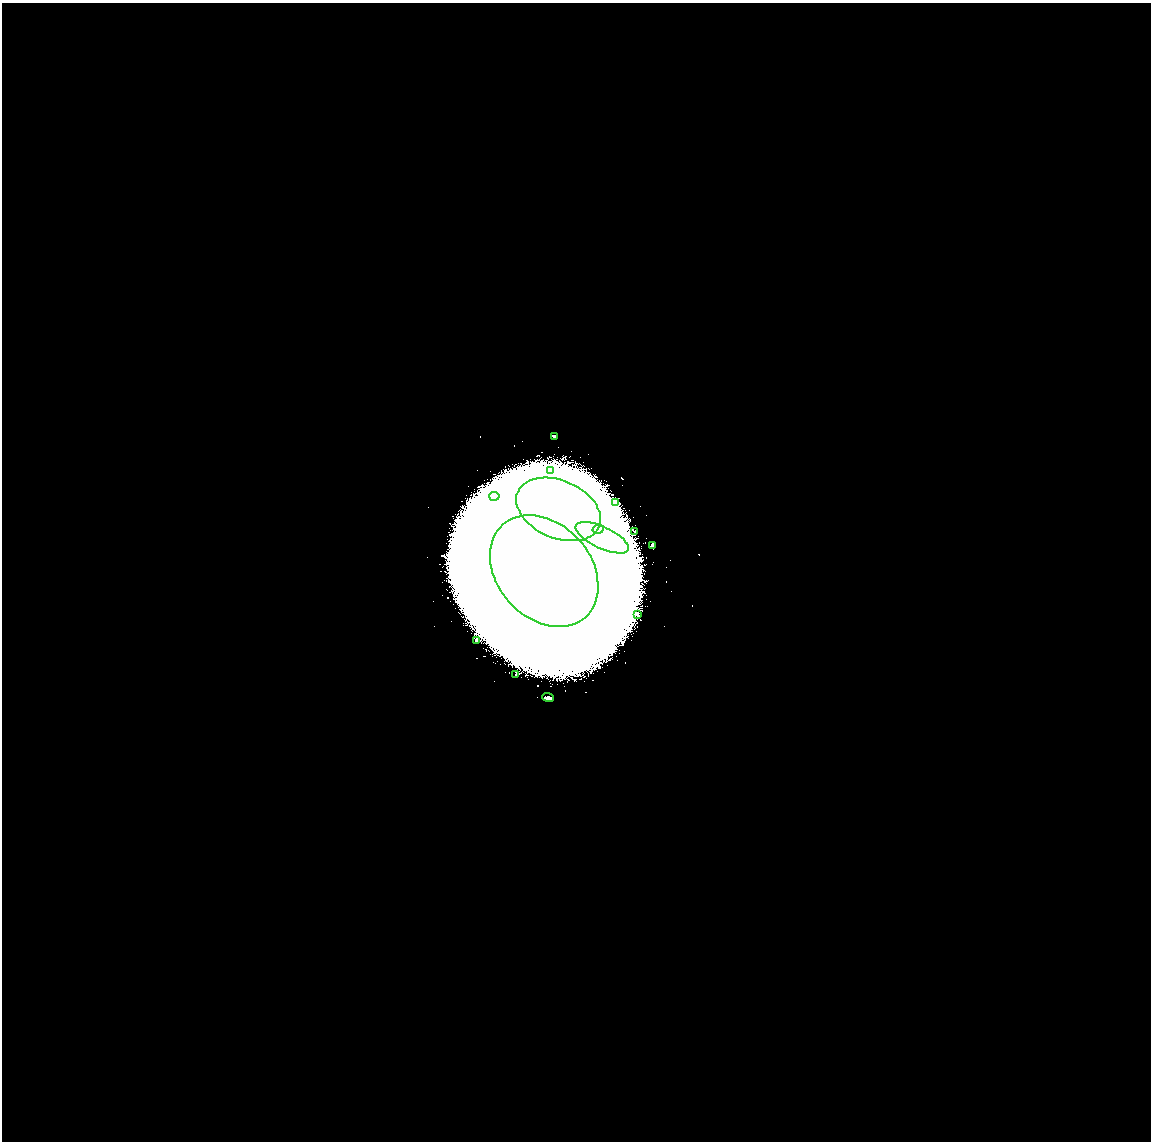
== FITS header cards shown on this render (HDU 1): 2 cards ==
NAXIS1  =                 2298
NAXIS2  =                 2279

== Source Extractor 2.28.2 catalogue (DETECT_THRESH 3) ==
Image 2298 x 2279 px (HDU 1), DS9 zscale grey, zoomed out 1/2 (1 PNG px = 2 x 2 image px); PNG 1153 x 1144 px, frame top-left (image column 2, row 2278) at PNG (2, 3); each listed source drawn as its Kron ellipse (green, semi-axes under 4 px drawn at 4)
Background 3.36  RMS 0.3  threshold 0.898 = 3 sigma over >= 5 px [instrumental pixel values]
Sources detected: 15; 1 cannot appear on this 1/2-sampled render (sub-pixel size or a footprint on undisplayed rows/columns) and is neither listed nor drawn; the other 14 listed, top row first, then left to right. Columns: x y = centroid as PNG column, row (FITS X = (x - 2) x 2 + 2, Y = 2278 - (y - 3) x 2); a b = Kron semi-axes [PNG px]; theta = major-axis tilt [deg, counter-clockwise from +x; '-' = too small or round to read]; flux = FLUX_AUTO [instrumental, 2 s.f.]
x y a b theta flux
555 436 3 1 - 42
550 471 3 3 - 55
494 496 5 4 - 230
616 502 3 2 - 39
558 509 44 29 -24 78000
598 529 5 4 - 220
635 532 2 2 - 43
602 538 29 10 -25 2100
652 546 3 2 - 270
544 571 62 47 -48 540000
638 615 2 1 - 33
476 641 2 2 - 100
516 674 2 2 - 51
548 698 6 3 -21 67
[1 sub-pixel or undisplayed-footprint detection neither listed nor drawn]